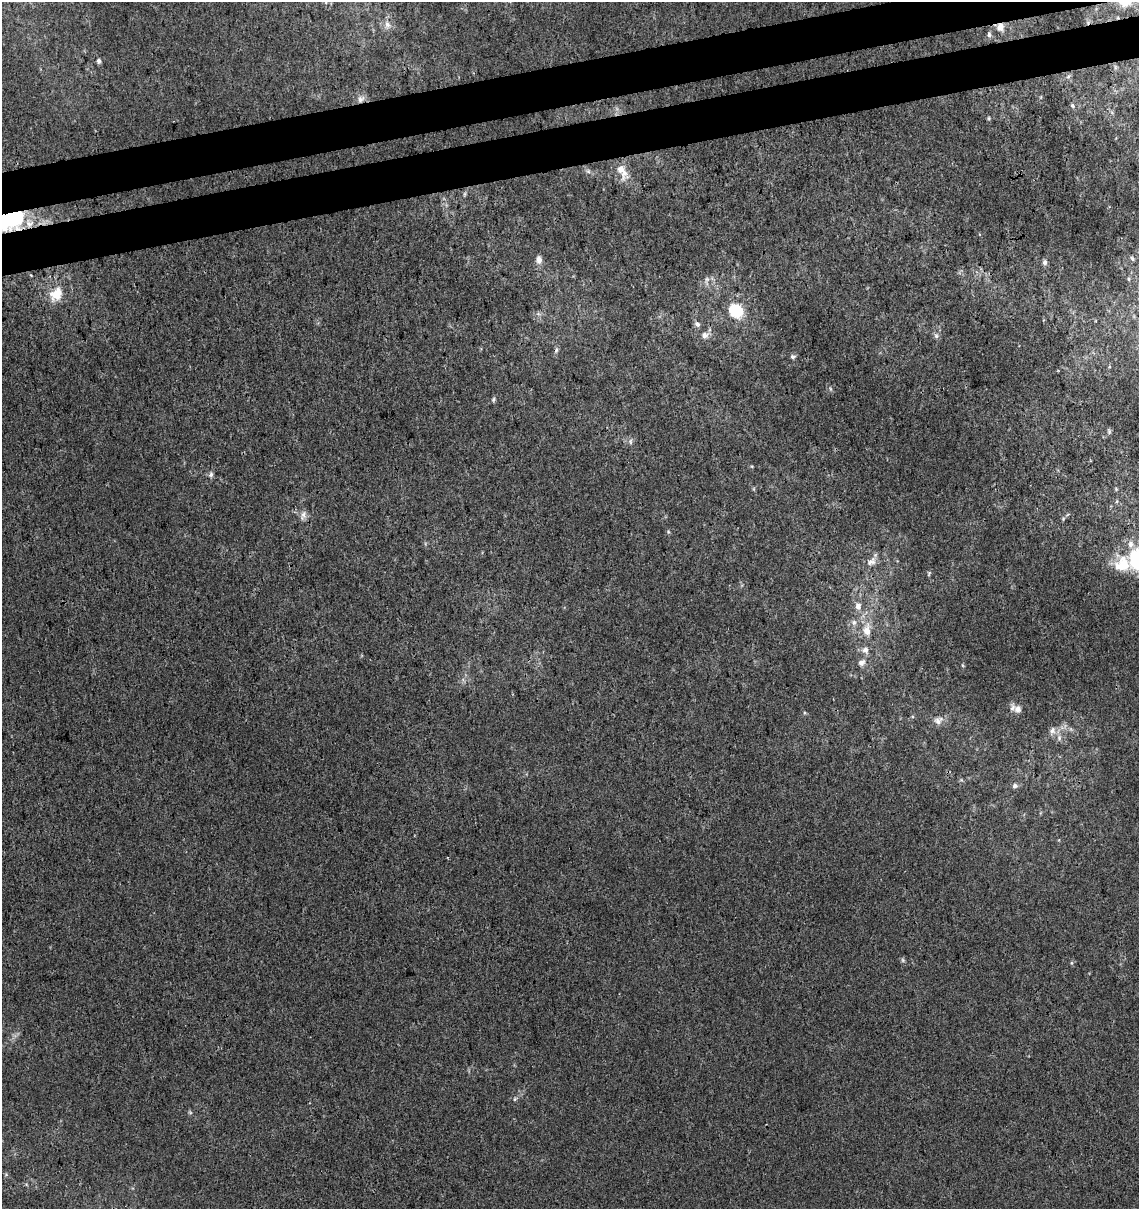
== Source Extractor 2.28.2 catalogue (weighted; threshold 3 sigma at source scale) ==
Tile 10 of 4 x 4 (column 2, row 3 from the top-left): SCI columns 1175-2311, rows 1263-2469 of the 4668 x 4938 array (HDU 1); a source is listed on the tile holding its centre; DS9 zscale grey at full resolution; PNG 1141 x 1211 px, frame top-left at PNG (2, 2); no overlay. Shown black and unused: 7% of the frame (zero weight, under 3 of 4 exposures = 5% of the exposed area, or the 3 px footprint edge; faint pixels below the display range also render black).
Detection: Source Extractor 2.28.2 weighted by HDU 2 'WHT'; one run over the whole footprint, this tile lists its part. Background 5.53e-05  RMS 0.0024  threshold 0.0108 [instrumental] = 3 sigma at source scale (4.5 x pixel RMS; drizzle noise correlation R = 1.50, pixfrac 1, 0.0396/0.0396 arcsec/px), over >= 5 px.
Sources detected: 56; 1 inside a brighter object's white glare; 2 cosmic-ray / hot-pixel residue — not listed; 2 inside a brighter listed object's ellipse — not listed separately; the other 51 listed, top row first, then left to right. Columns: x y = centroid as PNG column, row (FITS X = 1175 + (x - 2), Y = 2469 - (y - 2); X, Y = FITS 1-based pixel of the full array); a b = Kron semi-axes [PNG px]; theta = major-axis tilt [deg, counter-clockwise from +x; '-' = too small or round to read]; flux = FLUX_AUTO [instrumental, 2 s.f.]
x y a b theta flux
1126 2 22 12 16 6.4
387 24 11 9 -75 1.6
1000 27 9 8 - 1.6
989 34 7 5 -89 0.51
99 61 6 5 - 0.69
1115 67 8 4 -89 0.56
1068 76 7 5 44 0.58
361 99 10 8 29 1.3
1072 106 6 5 - 0.44
989 118 5 5 - 0.31
622 171 24 12 -67 3.7
465 194 6 4 89 0.35
11 219 34 23 14 20
1132 258 7 4 -62 0.37
539 260 10 7 -80 1.4
1045 262 7 6 - 0.78
1129 279 5 3 - 0.27
707 280 14 5 87 0.83
56 294 19 13 53 5
738 311 13 8 89 6.2
697 324 8 6 -42 0.83
705 335 10 8 34 1.3
936 336 8 7 - 0.71
793 356 7 5 10 0.52
831 389 6 4 -70 0.33
493 400 7 4 83 0.41
1109 432 7 5 -76 0.45
630 441 8 5 -84 0.61
211 474 8 6 80 0.68
1116 489 5 4 - 0.26
303 515 14 8 74 1.2
1063 519 6 4 73 0.35
871 561 16 9 33 1.9
1138 561 21 19 66 23
929 573 8 5 72 0.35
858 606 10 8 -87 1.5
854 622 8 7 - 1
867 630 19 11 -89 3.7
865 650 9 7 -85 1.3
861 663 9 7 36 1.3
962 665 6 3 -70 0.26
1018 709 10 9 - 1.7
938 721 13 10 26 1.6
1052 730 11 8 65 1.3
1059 738 10 6 81 0.95
1015 786 7 6 - 0.71
903 960 6 5 - 0.41
1072 963 6 4 -71 0.3
515 1099 6 4 89 0.33
190 1112 6 4 -19 0.31
6 1175 6 4 0 0.29
Overlapping masked pixels (flux is a lower limit): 4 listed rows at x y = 1126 2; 1000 27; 361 99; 11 219
Isophote crosses this tile's border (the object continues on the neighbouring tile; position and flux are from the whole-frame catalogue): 3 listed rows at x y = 1126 2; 11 219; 1138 561